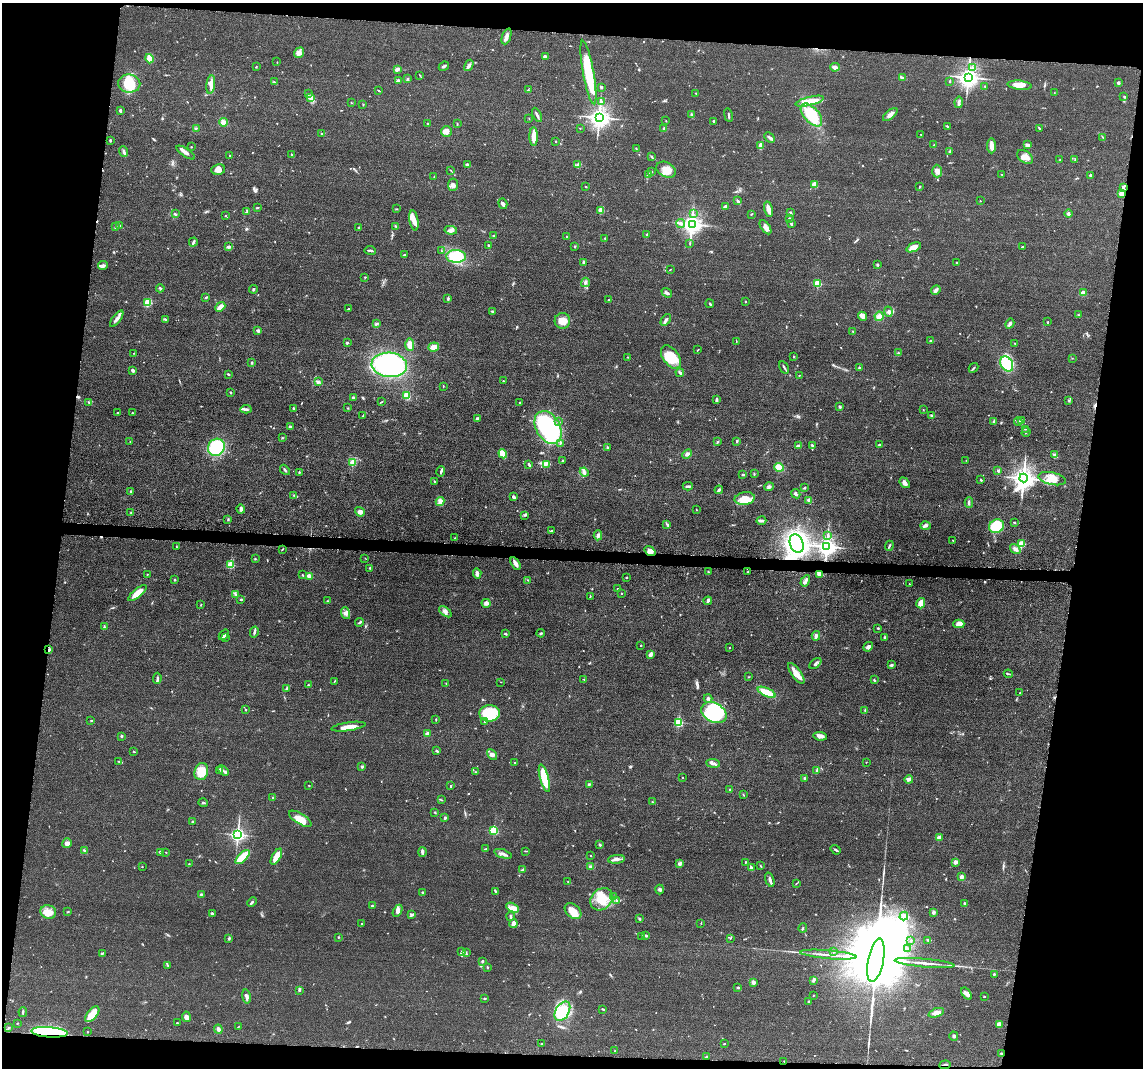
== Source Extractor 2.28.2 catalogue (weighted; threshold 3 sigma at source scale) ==
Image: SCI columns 16-4578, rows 229-4491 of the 4592 x 4659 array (HDU 1 of 3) = the unmasked area's bounding box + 8 px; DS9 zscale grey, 4 x 4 block average (1 PNG px = mean of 4 x 4 image px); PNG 1145 x 1070 px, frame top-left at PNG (2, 3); each listed source drawn as its Kron ellipse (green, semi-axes under 4 px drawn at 4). Shown black and unused: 16% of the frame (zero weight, under 3 of 5 exposures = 4% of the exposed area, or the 3 px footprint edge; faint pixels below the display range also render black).
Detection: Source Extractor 2.28.2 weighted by HDU 2 'WHT'. Background 0.0477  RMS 0.0055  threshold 0.0247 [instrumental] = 3 sigma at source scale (4.5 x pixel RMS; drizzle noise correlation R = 1.50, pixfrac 1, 0.05/0.05 arcsec/px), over >= 5 px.
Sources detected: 716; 4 too faint to see at this stretch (4 x 4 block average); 8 inside a brighter object's white glare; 6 cosmic-ray / hot-pixel residue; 2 long thin detections or spike segments (spike, bleed or trail) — neither listed nor drawn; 11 coinciding with a brighter row at this scale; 43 inside a brighter listed object's ellipse — not listed separately; of the other 642, all 500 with FLUX_AUTO >= 1.28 (the completeness limit of this list) listed and drawn (142 fainter detections not listed), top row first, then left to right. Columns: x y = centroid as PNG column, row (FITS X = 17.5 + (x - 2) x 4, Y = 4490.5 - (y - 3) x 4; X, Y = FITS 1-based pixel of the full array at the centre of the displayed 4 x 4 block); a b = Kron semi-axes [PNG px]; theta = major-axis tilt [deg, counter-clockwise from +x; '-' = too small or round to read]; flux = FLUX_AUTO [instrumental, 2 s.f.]
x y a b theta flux
507 36 8 3 69 12
299 53 5 4 - 14
545 57 3 2 - 17
149 59 5 4 - 23
277 62 2 2 - 1.3
469 65 6 2 60 10
256 66 2 2 - 1.5
444 66 5 2 - 5
835 67 5 3 - 14
973 67 4 2 - 4.7
397 69 4 3 - 9.5
588 73 32 5 -80 200
420 75 2 2 - 1.8
968 77 3 3 - 2700
902 78 3 2 - 4.4
408 79 3 2 - 3.2
399 80 4 2 - 7.4
950 81 2 2 - 2.1
274 82 2 2 - 2
1118 83 2 2 - 26
129 84 11 9 -9 74
211 84 9 4 81 19
1020 85 12 4 -6 30
985 86 2 2 - 2.1
601 87 2 2 - 6.6
528 90 2 2 - 1.3
379 91 3 2 - 2.1
696 93 2 2 - 1.5
1054 93 2 2 - 1.3
308 94 3 2 - 2.4
1124 96 2 2 - 1.8
310 98 3 2 - 5.1
602 101 2 2 - 1.6
810 101 14 3 13 58
959 102 6 2 81 7.9
351 103 2 2 - 1.7
363 104 2 2 - 1.7
120 111 4 2 - 5.6
890 114 8 3 38 20
537 115 7 2 -63 7.3
692 115 3 2 - 4.3
728 115 7 2 -80 5
811 115 14 7 -48 120
599 117 3 3 - 2600
529 118 2 2 - 1.4
666 121 2 2 - 1.7
714 121 3 2 - 2.7
223 122 4 4 - 15
457 123 2 2 - 1.5
427 124 2 2 - 2.3
947 126 4 2 - 3.5
196 128 3 2 - 2.9
580 128 2 2 - 1.7
664 128 2 2 - 3.6
1039 128 4 2 - 2.6
447 131 5 5 - 18
322 133 3 2 - 3.3
921 134 2 2 - 1.5
534 136 9 3 90 44
769 137 6 3 -44 7.5
1103 137 3 2 - 2
110 140 3 2 - 4
556 141 2 2 - 5
761 145 3 2 - 24
934 145 2 2 - 1.8
1027 145 4 3 - 8.7
991 146 7 3 -90 23
191 147 2 2 - 2.2
636 149 2 2 - 2.3
123 151 5 2 - 6.5
950 151 3 2 - 3.3
186 153 11 3 -33 14
292 155 3 2 - 3.8
230 156 2 2 - 2.5
652 157 3 2 - 2.1
1025 157 9 5 -38 21
1060 160 3 2 - 1.8
1075 160 3 2 - 2.2
578 164 3 2 - 9.2
468 165 4 3 - 5.7
218 169 7 5 10 25
450 170 4 2 - 2.1
666 170 10 7 -29 34
937 171 6 5 - 17
651 172 3 2 - 3.1
1002 174 2 2 - 1.5
649 175 3 2 - 8.3
1090 175 3 3 - 4.1
434 176 2 2 - 1.7
814 184 4 2 - 30
453 185 6 5 - 12
586 186 2 2 - 2.2
920 186 2 2 - 3.6
1123 187 3 2 - 6.5
1121 194 2 2 - 93
738 201 2 2 - 2.8
980 201 2 2 - 1.4
503 204 5 2 - 10
725 207 3 3 - 13
257 208 4 2 - 3.1
396 209 2 2 - 2.3
768 209 8 3 -76 28
601 210 2 2 - 84
247 212 3 2 - 3.1
693 213 2 2 - 1.9
790 213 3 2 - 8.8
1068 213 4 3 - 9.1
175 214 3 2 - 4.7
751 214 3 2 - 2.5
226 215 2 2 - 1.6
789 219 4 2 - 6.7
414 220 10 4 -80 25
681 223 4 3 - 8.1
791 223 4 2 - 7.4
692 224 3 3 - 1500
120 226 2 2 - 2.9
396 226 3 2 - 3
115 227 2 2 - 3.5
359 227 4 2 - 3.3
765 227 8 3 -54 12
451 230 6 3 -10 10
647 235 2 2 - 1.4
493 236 2 2 - 2.1
567 237 2 2 - 2.3
604 238 2 2 - 2.4
193 242 4 3 - 5.4
690 243 2 2 - 1.5
488 245 2 2 - 12
229 246 4 2 - 9.2
575 246 2 2 - 2.7
914 247 7 4 24 21
1022 247 3 2 - 2.4
370 250 5 2 - 6
441 251 3 2 - 1.6
405 255 3 2 - 3.7
456 256 10 6 -2 150
583 262 3 2 - 8.7
957 262 3 2 - 2.1
103 265 5 3 - 8.7
877 265 2 2 - 4.9
670 270 3 2 - 1.8
365 277 2 2 - 2.1
585 282 5 3 - 7.5
818 283 2 2 - 190
160 288 4 2 - 4.1
253 289 4 2 - 4.1
936 290 5 4 - 8.8
667 293 6 3 -38 7.7
1083 293 2 2 - 66
206 297 3 2 - 1.7
448 299 4 2 - 4.5
608 299 3 2 - 1.5
745 301 2 2 - 2.1
148 303 4 3 - 42
710 304 4 2 - 3.9
220 307 5 3 - 24
349 309 3 2 - 3.9
492 311 3 2 - 3.9
889 312 5 4 - 12
1079 315 3 2 - 2.3
862 316 4 3 - 22
879 316 4 4 - 19
117 319 10 3 54 14
165 319 3 2 - 3
666 320 7 3 58 8.4
562 321 8 7 - 37
1047 322 2 2 - 2.4
377 323 3 2 - 3.4
1010 324 5 2 - 8.2
258 331 3 3 - 6.3
853 331 2 2 - 3.8
930 340 3 2 - 2.2
736 341 2 2 - 1.3
347 343 2 2 - 12
1015 343 2 2 - 1.3
410 345 6 3 -88 30
434 347 5 4 - 24
698 350 3 2 - 2
134 353 2 2 - 1.7
898 353 2 2 - 3
628 357 3 2 - 1.3
671 357 13 8 -54 92
794 357 2 2 - 1.8
1072 358 2 2 - 1.3
252 363 3 2 - 3
1007 364 8 6 -59 160
389 365 17 12 -5 690
784 367 6 2 -59 5
859 368 2 2 - 4.2
973 368 5 2 - 4.7
133 370 3 2 - 8.5
680 373 4 2 - 6
228 374 3 2 - 3.7
799 375 2 2 - 1.8
503 381 2 2 - 1.3
318 382 4 3 - 5.8
443 386 2 2 - 1.9
230 392 2 2 - 4.2
406 395 3 3 - 48
353 398 3 2 - 4.5
716 400 4 2 - 8
1069 400 2 2 - 1.9
89 402 3 2 - 4.7
381 402 4 2 - 2
520 403 2 2 - 2.4
840 407 2 2 - 4.9
348 408 2 2 - 2.5
246 409 5 2 - 6.6
294 409 3 2 - 4.7
923 410 2 2 - 1.5
117 412 2 2 - 2.7
132 413 2 2 - 2.5
932 415 4 2 - 3.1
363 416 3 2 - 2.4
477 419 3 2 - 7.4
1022 420 3 2 - 2.9
559 421 3 2 - 3.7
994 421 2 2 - 1.3
1018 422 4 3 - 5.1
290 427 3 3 - 7.1
548 427 18 12 -60 500
1025 429 2 2 - 1.4
1026 432 5 2 - 3.5
282 438 2 2 - 2.3
737 441 3 2 - 3.1
130 442 2 2 - 1.7
717 442 3 2 - 2.2
560 443 3 2 - 3.7
812 445 3 2 - 3.5
879 445 3 2 - 3.1
798 446 4 2 - 8.2
216 447 9 8 - 190
607 448 3 2 - 2.7
503 454 4 3 - 54
687 454 5 4 - 9.1
1055 455 2 2 - 2.8
966 460 2 2 - 1.6
562 461 3 2 - 2.2
353 463 2 2 - 110
546 464 3 2 - 3.7
529 465 4 2 - 5.3
779 467 5 4 - 53
285 470 6 2 -49 5.1
998 470 4 3 - 6.6
441 471 5 3 - 5.3
299 472 2 2 - 3.8
584 472 5 2 - 7
754 474 3 2 - 2.3
743 475 2 2 - 3.6
1024 478 4 3 - 3100
1052 479 14 6 -12 36
981 480 3 2 - 3.7
434 481 2 2 - 1.8
905 483 6 4 -49 12
688 486 5 2 - 7.9
769 486 5 3 - 7.1
805 488 3 2 - 3.4
719 490 4 2 - 6.8
131 492 3 2 - 8.2
796 494 5 3 - 8.7
294 495 2 2 - 1.3
514 497 3 2 - 8.3
745 498 10 6 9 37
809 500 4 2 - 4
440 501 4 4 - 10
969 503 5 2 - 4.6
241 509 4 3 - 8.7
696 510 3 2 - 1.4
131 512 2 2 - 1.7
360 512 5 3 - 13
525 515 2 2 - 2.3
228 519 2 2 - 2.1
761 521 5 3 - 5.1
1014 522 2 2 - 3.6
667 524 4 2 - 3.9
925 526 5 3 - 7.6
996 526 7 6 - 150
552 531 3 2 - 3.2
598 535 5 3 - 8.2
828 535 2 2 - 1.3
455 538 2 2 - 1.7
953 540 2 2 - 1.7
797 544 9 6 -70 540
1022 544 2 2 - 140
176 546 2 2 - 1.4
827 546 3 3 - 2100
889 546 5 2 - 4.7
282 549 4 2 - 2.2
1015 549 6 3 -33 13
650 551 6 4 -35 15
365 558 2 2 - 1.4
255 559 2 2 - 2.1
515 563 7 3 -57 16
230 565 2 2 - 180
370 568 2 2 - 2.8
708 572 2 2 - 2.6
748 572 2 2 - 3.9
477 573 5 3 - 12
147 574 2 2 - 1.9
820 574 4 3 - 11
303 575 2 2 - 2.2
309 576 2 2 - 69
626 577 2 2 - 2.5
175 580 2 2 - 3.3
528 580 2 2 - 1.5
805 581 6 3 58 8.1
909 584 2 2 - 1.4
617 589 2 2 - 2
137 593 11 3 40 43
622 593 2 2 - 2
236 594 3 2 - 3.3
590 597 2 2 - 2.7
241 599 3 2 - 3.8
327 601 2 2 - 2.1
708 601 4 2 - 8.6
486 603 4 3 - 7
921 603 5 4 - 35
201 605 3 2 - 1.8
445 612 7 4 -39 14
346 613 6 4 -69 11
360 622 4 2 - 6.4
959 624 5 4 - 18
104 627 3 2 - 3.4
878 628 2 2 - 3.9
254 632 5 2 - 6.7
541 633 4 2 - 4
505 634 4 2 - 3.3
224 635 6 3 50 6.8
816 636 5 3 - 7.6
225 637 3 2 - 4.1
885 637 3 2 - 2.7
641 645 2 2 - 5.1
868 647 5 3 - 11
729 648 2 2 - 1.6
49 650 2 2 - 4.4
651 654 4 2 - 16
815 663 7 2 41 6.5
891 665 4 2 - 4.7
796 673 12 4 -55 34
1008 674 4 2 - 3.6
748 677 2 2 - 2.4
157 678 5 2 - 6.4
584 679 2 2 - 1.4
874 680 3 2 - 3.6
335 681 3 2 - 1.6
501 682 2 2 - 1.3
446 683 2 2 - 1.8
308 685 2 2 - 6.6
287 688 4 2 - 3.8
767 692 9 4 -25 59
1020 693 2 2 - 1.6
708 698 4 3 - 5.9
246 710 2 2 - 3.5
865 710 3 2 - 3.5
490 713 10 8 1 150
714 713 13 9 -28 240
436 719 2 2 - 2.1
91 720 2 2 - 1.8
484 722 3 2 - 2.4
678 722 2 2 - 320
348 727 17 4 8 30
427 734 2 2 - 50
121 736 2 2 - 11
820 736 7 4 -8 16
437 751 3 2 - 4.5
133 752 2 2 - 1.8
492 754 6 4 -43 11
118 761 2 2 - 2.1
866 762 2 2 - 1.5
515 763 2 2 - 2
713 763 7 3 -6 9.4
362 766 3 2 - 3.5
817 770 4 2 - 5.9
201 771 9 7 75 51
219 771 3 2 - 2.2
223 771 6 2 -39 8.5
475 772 2 2 - 1.3
682 777 2 2 - 3.7
544 778 14 4 -75 110
805 778 3 2 - 3
909 779 4 2 - 13
589 784 3 2 - 3.2
309 785 3 2 - 1.6
451 786 3 2 - 3.2
730 790 3 2 - 5.7
743 795 3 2 - 2
273 797 3 2 - 2.9
441 800 2 2 - 1.4
203 802 5 2 - 3.9
652 802 2 2 - 1.6
435 812 3 2 - 3.1
445 817 3 2 - 5.1
300 819 13 5 -31 45
192 822 2 2 - 12
494 830 2 2 - 290
238 835 2 2 - 1200
939 838 2 2 - 75
67 843 5 4 - 11
600 845 3 2 - 5.1
486 849 3 2 - 3.1
836 850 5 2 - 5.1
85 851 4 2 - 5.2
525 851 2 2 - 1.8
160 852 3 2 - 5
166 852 2 2 - 1.4
422 852 5 3 - 6.2
503 854 9 2 -18 9.7
591 856 2 2 - 2
243 857 9 4 45 81
276 857 9 3 61 44
616 859 8 2 5 14
745 862 2 2 - 2.2
955 862 3 3 - 11
189 864 3 2 - 2.9
679 864 3 2 - 12
761 866 3 2 - 2.4
142 867 2 2 - 1.6
590 867 3 3 - 7.2
751 868 4 2 - 11
522 870 3 2 - 2.4
962 877 3 2 - 14
770 880 7 3 -71 10
568 882 2 2 - 1.5
796 883 3 2 - 1.4
660 889 5 3 - 6.3
496 891 4 2 - 4.1
423 893 2 2 - 4.6
201 894 2 2 - 3.7
614 897 3 2 - 3.1
601 899 12 10 45 68
616 900 4 2 - 4.6
252 902 5 2 - 5.7
964 904 4 2 - 5.6
372 906 2 2 - 2.9
513 908 7 4 -30 15
398 911 7 4 62 13
573 911 9 6 -41 33
48 912 8 7 - 30
68 912 3 2 - 2
934 912 3 3 - 7.7
212 914 3 2 - 4.5
411 915 4 3 - 8.1
510 916 4 2 - 3.8
904 916 4 4 - 10
640 919 3 2 - 4.3
701 923 2 2 - 1.3
362 924 2 2 - 2.2
513 924 4 3 - 15
803 928 4 2 - 3.1
646 935 4 2 - 3.8
338 937 2 2 - 1.9
641 937 2 2 - 1.6
229 938 3 2 - 4.3
730 938 3 2 - 2.2
911 940 2 2 - 2
928 940 3 3 - 3.4
908 949 3 2 - 4.5
462 951 4 2 - 4.6
833 951 2 2 - 4.9
466 952 2 2 - 2.5
102 953 4 2 - 3.2
828 955 28 2 -5 28
876 960 22 7 79 96000
483 961 3 2 - 3.6
925 963 30 2 -5 30
167 965 4 2 - 2.7
487 967 2 2 - 3.4
994 974 2 2 - 2.6
813 981 3 2 - 3.5
753 982 3 3 - 10
738 988 2 2 - 5
299 990 4 2 - 3.9
966 994 7 3 -55 16
813 995 2 2 - 2
246 996 7 2 -80 15
984 996 2 2 - 2.9
484 998 3 2 - 2.6
808 1002 3 2 - 2.4
603 1009 3 2 - 3.4
562 1011 10 6 60 120
23 1012 5 2 - 4.2
936 1013 8 4 21 21
92 1014 9 5 51 50
186 1017 5 4 - 10
17 1023 2 2 - 2.4
177 1023 2 2 - 3.8
999 1024 3 3 - 23
239 1026 3 2 - 1.8
9 1028 2 2 - 2.7
218 1029 4 4 - 9.5
49 1032 18 5 -4 310
87 1032 2 2 - 2
954 1036 5 3 - 4.9
542 1044 4 2 - 3.8
724 1044 2 2 - 2.2
615 1051 2 2 - 2
1001 1053 2 2 - 4.5
707 1056 3 2 - 3.8
784 1061 2 2 - 1.3
945 1065 6 2 5 7.3
Overlapping masked pixels (flux is a lower limit): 6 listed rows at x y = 650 551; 49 650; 49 1032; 1001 1053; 784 1061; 945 1065
Diffuse or blended objects may show on this block-average render without a row.